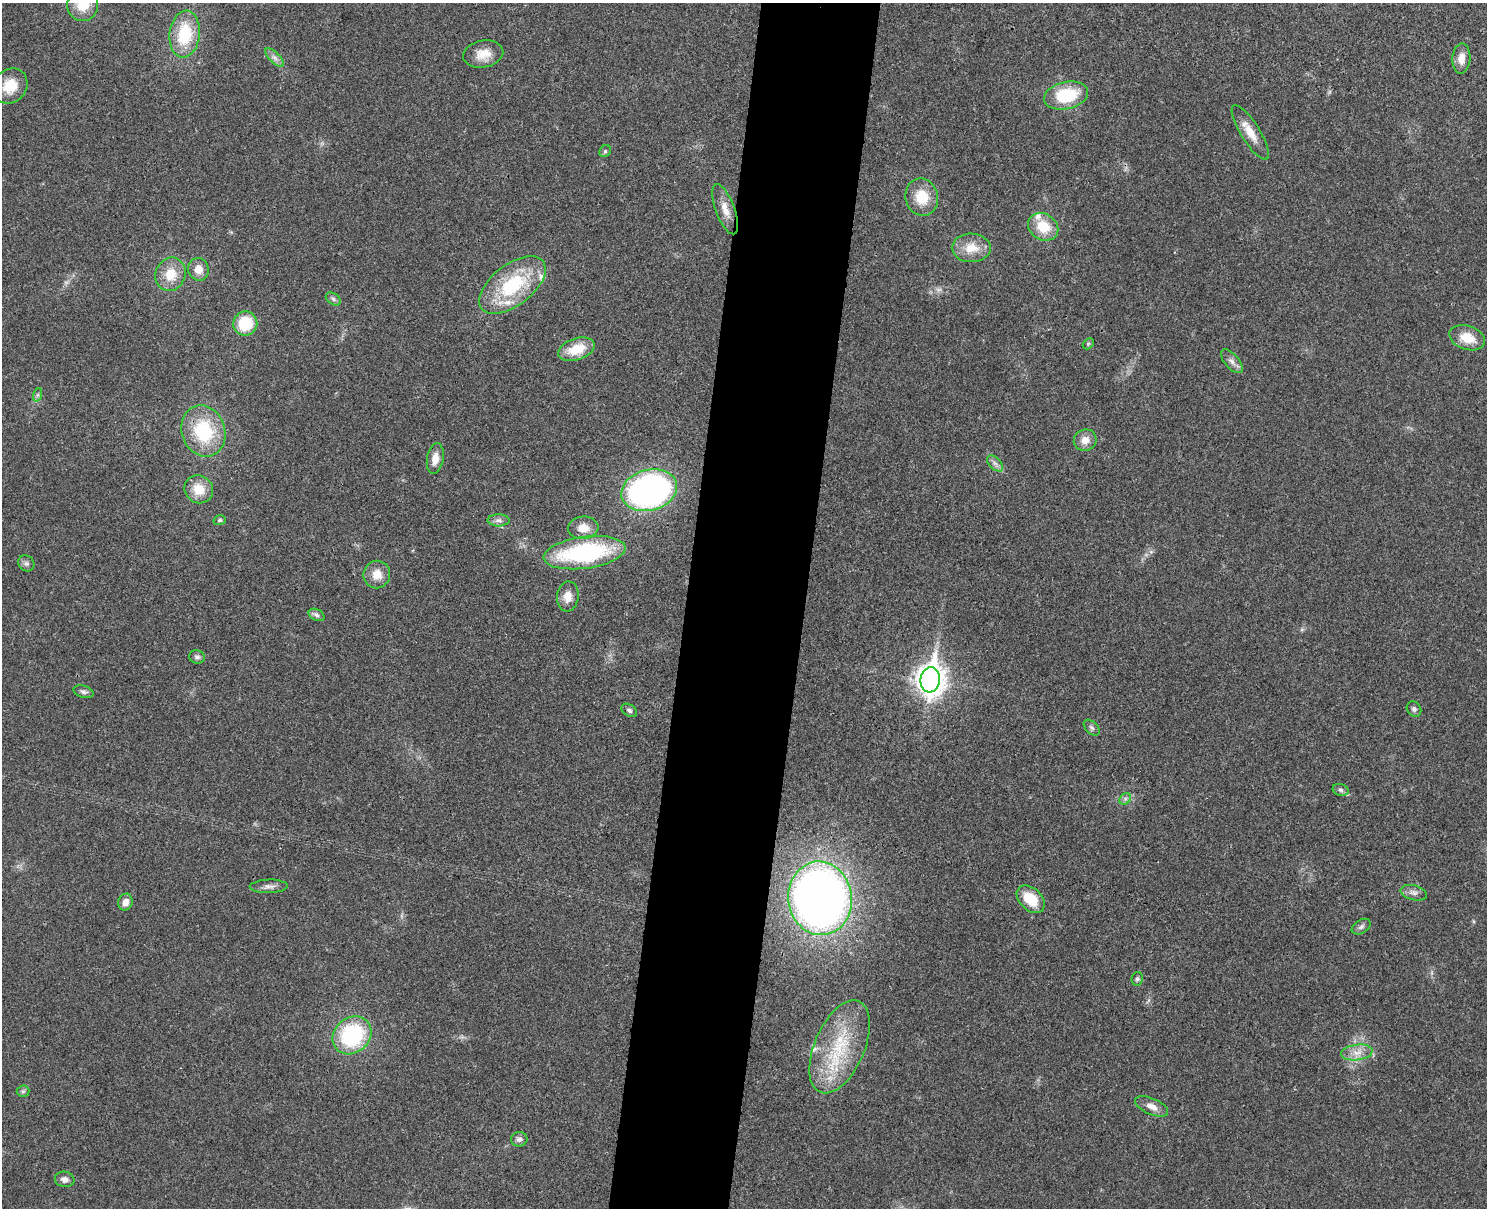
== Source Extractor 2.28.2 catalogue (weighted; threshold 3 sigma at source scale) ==
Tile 8 of 3 x 4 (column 2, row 3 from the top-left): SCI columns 1658-3142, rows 1223-2428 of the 4917 x 4852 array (HDU 1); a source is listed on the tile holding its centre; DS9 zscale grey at full resolution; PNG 1489 x 1210 px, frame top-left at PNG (2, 3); each listed source drawn as its Kron ellipse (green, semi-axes under 4 px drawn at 4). Shown black and unused: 8% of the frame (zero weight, under 3 of 4 exposures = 6% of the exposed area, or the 3 px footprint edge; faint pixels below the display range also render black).
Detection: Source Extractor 2.28.2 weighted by HDU 2 'WHT'; one run over the whole footprint, this tile lists its part. Background 0.0314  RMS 0.0048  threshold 0.0215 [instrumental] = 3 sigma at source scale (4.5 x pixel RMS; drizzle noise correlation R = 1.50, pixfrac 1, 0.05/0.05 arcsec/px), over >= 5 px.
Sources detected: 64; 1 too faint to see at this stretch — neither listed nor drawn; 4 inside a brighter listed object's ellipse — not listed separately; the other 59 listed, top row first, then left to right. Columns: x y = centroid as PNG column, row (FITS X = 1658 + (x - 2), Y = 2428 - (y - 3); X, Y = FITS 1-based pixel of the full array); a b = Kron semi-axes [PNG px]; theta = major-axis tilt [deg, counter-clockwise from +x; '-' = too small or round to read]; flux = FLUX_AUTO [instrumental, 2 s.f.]
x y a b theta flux
83 5 16 15 - 10
185 34 23 15 84 23
483 54 20 13 11 7.1
274 58 12 5 -45 2.1
1461 59 15 9 87 5.2
10 86 18 16 46 10
1066 95 22 13 13 25
1250 132 31 9 -58 7.8
605 151 6 5 - 0.92
922 197 19 16 -75 12
725 209 26 9 -69 6
1043 227 16 13 -32 12
971 248 19 14 0 9.1
198 269 11 10 - 5.1
170 274 17 15 69 10
512 285 39 20 38 35
333 299 8 5 -36 1.3
245 323 12 12 - 18
1467 338 18 12 -19 9.3
1088 344 6 4 45 0.65
576 349 19 10 18 12
1232 361 14 7 -50 2.5
37 395 7 4 71 0.96
203 431 26 21 -71 31
1085 440 11 10 - 4.6
435 459 15 8 80 4.8
995 463 10 5 -45 1.8
199 489 15 13 -36 9.3
649 490 28 20 15 170
220 520 6 5 - 0.83
499 520 11 6 0 1.9
583 528 15 11 5 7
585 553 41 16 8 65
26 563 8 7 - 1.5
377 574 14 13 - 6.4
568 596 15 10 83 5.5
316 615 8 5 -27 1.4
197 657 8 6 -12 1.4
930 680 12 9 83 580
83 692 10 6 -17 1.5
1414 709 8 6 -52 1.3
629 710 9 5 -33 1.2
1092 728 9 6 -45 1.4
1341 790 8 6 -18 1.2
1125 799 6 5 - 1.1
269 886 19 6 2 2.8
1414 893 13 7 -15 2.4
820 898 37 32 -82 380
1031 899 16 11 -44 13
125 902 8 7 - 3.3
1361 927 10 6 33 1.5
1137 979 7 5 80 1
352 1035 21 17 41 46
840 1047 49 25 67 36
1357 1052 16 7 7 4.8
23 1091 6 6 - 1
1152 1106 18 8 -23 4
519 1139 8 7 - 1.8
65 1179 10 7 -10 2.3
Isophote crosses this tile's border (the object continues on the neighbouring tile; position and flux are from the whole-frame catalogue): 1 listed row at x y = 83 5